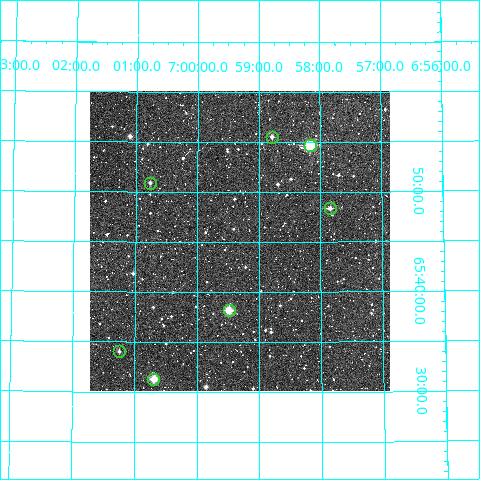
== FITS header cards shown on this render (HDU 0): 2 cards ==
NAXIS1  =                  300
NAXIS2  =                  300

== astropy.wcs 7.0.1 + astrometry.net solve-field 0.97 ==
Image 300 x 300 px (HDU 0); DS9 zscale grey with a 90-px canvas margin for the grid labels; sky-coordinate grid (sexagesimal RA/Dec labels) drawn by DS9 from the SOLVED WCS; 7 Tycho-2 reference stars matched to detected sources circled (green)
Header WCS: RA---TAN/DEC--TAN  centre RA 06:59:18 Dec +65:45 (104.83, +65.75 deg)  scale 6 arcsec/px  FOV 30.0' x 30.0'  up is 0 deg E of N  parity normal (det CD < 0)
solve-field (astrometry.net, Tycho-2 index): VERIFIED the header's WCS against the Tycho-2 star catalogue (verified at 2 index scales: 6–7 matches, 0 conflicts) and refined it, rather than solving blind
Solved WCS: RA---TAN-SIP/DEC--TAN-SIP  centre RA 06:59:19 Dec +65:45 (104.83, +65.75 deg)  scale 6 arcsec/px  FOV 30.0' x 30.0'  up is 0 deg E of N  parity normal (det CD < 0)
The solver's refit moves the header's centre by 2.1 arcsec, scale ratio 0.9997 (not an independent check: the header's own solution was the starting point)
Tycho-2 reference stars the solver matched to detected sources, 7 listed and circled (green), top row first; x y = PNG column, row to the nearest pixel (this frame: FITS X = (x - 90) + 1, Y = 300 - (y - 93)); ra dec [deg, ICRS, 3 dp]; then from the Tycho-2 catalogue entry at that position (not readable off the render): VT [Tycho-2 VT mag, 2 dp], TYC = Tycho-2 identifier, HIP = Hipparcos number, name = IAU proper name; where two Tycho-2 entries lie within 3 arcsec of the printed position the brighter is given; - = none
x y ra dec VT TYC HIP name
272 139 104.695 +65.926 11.08 4122-1137-1 - -
310 147 104.538 +65.911 9.06 4122-1177-1 - -
150 185 105.192 +65.848 11.50 4122-1406-1 - -
330 210 104.461 +65.806 11.40 4122-1460-1 - -
229 312 104.871 +65.636 9.94 4122-1181-1 - -
119 353 105.313 +65.567 11.84 4118-405-1 - -
153 381 105.173 +65.522 10.05 4118-1331-1 - -